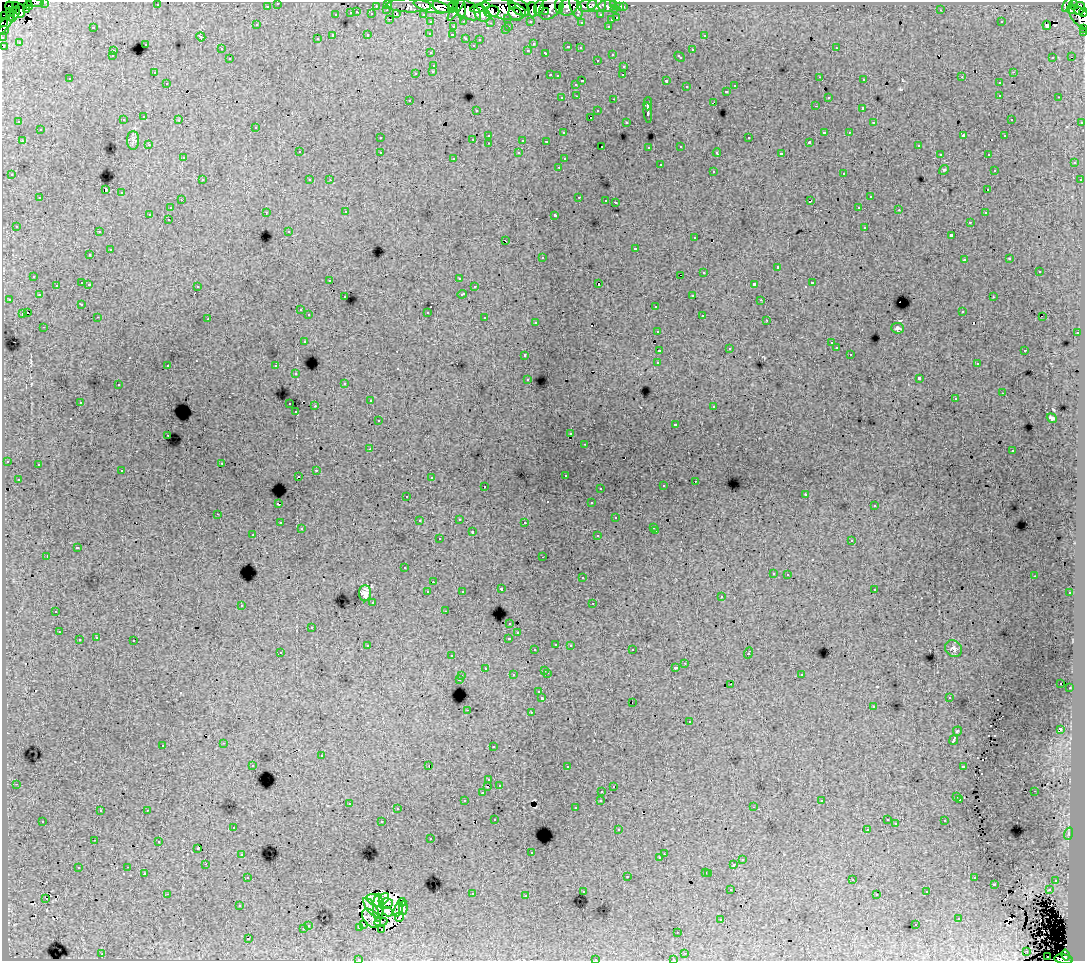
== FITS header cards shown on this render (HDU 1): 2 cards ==
NAXIS1  =                 1083
NAXIS2  =                  959

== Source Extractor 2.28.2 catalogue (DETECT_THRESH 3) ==
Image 1083 x 959 px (HDU 1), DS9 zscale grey, 1 PNG px = 1 image px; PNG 1087 x 963 px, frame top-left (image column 1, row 959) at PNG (2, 2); each listed source drawn as its Kron ellipse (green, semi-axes under 4 px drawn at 4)
Background 197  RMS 1.3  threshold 4.02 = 3 sigma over >= 5 px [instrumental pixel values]
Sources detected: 547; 8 with non-positive FLUX_AUTO (blend fragments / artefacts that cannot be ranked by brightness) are neither listed nor drawn; of the other 539, the 500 brightest by FLUX_AUTO listed and drawn (39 fainter detections omitted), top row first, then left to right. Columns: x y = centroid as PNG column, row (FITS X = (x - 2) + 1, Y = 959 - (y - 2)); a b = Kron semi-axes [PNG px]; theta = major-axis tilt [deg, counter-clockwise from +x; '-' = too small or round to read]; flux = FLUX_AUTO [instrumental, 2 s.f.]
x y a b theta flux
45 2 3 2 - 3700
35 3 9 2 -5 8300
278 3 3 3 - 4000
388 4 3 3 - 6300
614 4 3 2 - 8500
16 5 3 2 - 7900
29 5 4 3 - 5400
157 5 3 2 - 230
443 5 10 7 -8 88000
587 5 9 6 15 18000
597 5 9 7 1 33000
1067 5 7 4 65 89000
1074 5 5 4 - 24000
9 6 4 2 - 3800
267 6 3 3 - 2100
376 6 3 2 - 1100
409 6 22 7 -1 40000
432 6 18 6 -11 140000
559 6 8 3 -88 32000
568 6 10 8 39 74000
607 6 9 6 6 23000
452 7 6 3 63 42000
513 7 3 3 - 24000
519 7 12 7 -36 92000
539 7 9 4 74 51000
551 7 15 9 50 71000
576 7 13 5 -70 26000
620 7 3 3 - 2000
623 7 3 3 - 3300
456 8 15 4 58 63000
461 8 11 4 -89 35000
480 8 10 3 15 52000
1079 8 6 5 - 100000
27 9 3 3 - 1800
504 9 23 10 -13 340000
615 9 3 3 - 9500
1071 9 5 4 - 18000
387 10 3 2 - 430
467 10 15 8 -29 140000
532 10 7 5 -86 72000
941 10 3 2 - 170
10 11 3 2 - 5800
20 11 7 3 -84 26000
492 11 7 6 - 78000
357 12 3 2 - 570
545 12 3 2 - 10000
1084 12 4 3 - 17000
351 13 3 3 - 1400
482 13 9 7 -51 83000
15 14 8 3 64 31000
372 14 3 3 - 1800
397 14 3 2 - 480
423 14 3 2 - 3200
515 14 7 6 - 37000
3 15 2 2 - 2700
10 15 6 3 70 11000
336 15 3 3 - 640
601 15 3 3 - 2800
1080 17 14 7 -46 97000
508 18 3 3 - 1900
617 18 3 3 - 990
390 19 3 2 - 640
611 20 3 3 - 430
464 21 3 2 - 670
530 21 3 3 - 2500
431 22 3 3 - 2800
581 22 3 3 - 190
1001 22 3 3 - 130
2 23 3 2 - 9500
490 23 3 2 - 140
4 25 13 4 45 31000
257 25 3 3 - 280
1047 25 4 3 - 180
509 26 3 2 - 600
608 26 3 2 - 650
93 27 3 3 - 1200
453 27 3 3 - 600
1083 28 3 2 - 2900
505 30 3 3 - 410
3 31 5 3 - 12000
1084 32 3 2 - 2300
430 33 3 3 - 370
368 35 3 3 - 840
452 35 3 2 - 310
704 35 3 3 - 390
333 36 3 3 - 2300
3 37 3 2 - 4000
201 37 4 3 - 99
466 38 3 3 - 810
317 39 3 3 - 350
480 40 3 3 - 340
19 42 3 3 - 150
145 44 3 3 - 730
533 44 3 3 - 200
473 45 3 3 - 270
3 46 3 3 - 1900
568 47 3 3 - 620
580 48 3 3 - 340
836 48 3 2 - 480
221 49 3 3 - 310
528 50 3 3 - 330
692 50 3 3 - 770
113 51 3 3 - 510
431 53 3 3 - 340
546 53 4 3 - 770
612 54 3 3 - 530
112 56 3 3 - 270
680 57 6 3 -43 710
1053 57 3 2 - 260
1071 57 2 2 - 140
230 59 3 3 - 520
597 60 3 3 - 370
434 65 3 3 - 580
624 66 3 3 - 590
433 71 3 3 - 500
1013 72 3 2 - 480
154 73 3 3 - 290
416 73 3 3 - 780
550 75 3 2 - 840
623 75 3 2 - 170
557 76 3 3 - 190
820 77 3 2 - 230
962 77 3 2 - 110
70 79 3 3 - 350
864 80 3 2 - 310
582 81 3 3 - 1100
666 81 3 3 - 1700
167 83 3 2 - 360
999 83 3 3 - 440
576 84 3 3 - 430
735 86 3 3 - 550
687 87 3 3 - 570
726 91 3 3 - 610
1000 95 3 3 - 570
577 96 3 2 - 420
828 97 3 3 - 460
1059 97 3 2 - 290
562 98 3 3 - 390
614 99 3 2 - 840
409 100 3 2 - 340
713 103 4 2 - 750
648 104 6 3 87 4200
815 106 3 2 - 220
863 108 3 3 - 1800
476 110 3 2 - 250
598 111 3 3 - 570
648 112 10 3 -86 4200
144 117 3 3 - 520
591 117 3 2 - 650
1011 119 3 2 - 190
123 120 3 3 - 480
179 120 3 2 - 390
19 122 3 3 - 320
626 122 3 3 - 260
1082 122 3 3 - 1300
873 123 3 3 - 120
256 127 3 3 - 400
40 130 3 3 - 700
824 132 3 3 - 1500
849 132 3 2 - 340
563 133 3 3 - 270
489 135 3 3 - 480
963 136 4 2 - 970
1005 136 3 3 - 300
380 138 3 3 - 330
749 138 3 3 - 660
473 139 3 2 - 440
133 140 9 6 -90 290
523 140 3 3 - 1400
22 141 3 2 - 490
546 141 3 3 - 130
809 142 3 3 - 130
489 143 3 2 - 400
149 145 3 2 - 300
602 146 2 2 - 170
681 146 3 3 - 490
918 146 3 3 - 370
649 147 3 3 - 310
299 152 3 3 - 590
380 152 3 3 - 620
519 153 3 3 - 320
717 153 4 3 - 220
781 154 4 3 - 3400
940 154 3 2 - 260
988 154 3 2 - 420
183 158 3 3 - 450
454 158 3 3 - 300
564 159 3 3 - 270
1074 163 3 3 - 570
660 165 3 3 - 940
559 167 3 2 - 420
944 170 5 4 - 120
994 170 3 3 - 210
713 171 3 3 - 640
844 173 3 3 - 750
12 175 3 3 - 320
202 180 3 2 - 430
310 180 3 3 - 280
330 180 3 2 - 130
1080 180 3 3 - 370
106 190 3 3 - 9700
988 190 3 3 - 390
122 193 3 3 - 830
579 197 3 2 - 760
870 197 3 3 - 660
40 198 3 3 - 610
181 200 3 2 - 280
606 200 3 2 - 230
810 201 4 3 - 1100
615 202 3 3 - 1100
859 207 3 2 - 340
170 208 3 3 - 520
899 210 3 2 - 290
266 212 3 2 - 350
346 212 3 2 - 380
985 213 3 3 - 380
150 214 3 3 - 2000
555 215 4 3 - 2800
168 219 3 2 - 390
970 222 3 2 - 320
16 226 3 3 - 230
865 227 3 3 - 790
289 231 3 3 - 250
99 232 3 2 - 390
951 235 3 3 - 2000
695 238 3 3 - 460
506 241 3 2 - 270
636 248 3 3 - 950
110 250 3 3 - 1200
90 255 3 3 - 340
542 257 3 3 - 150
1010 259 3 3 - 290
964 260 3 3 - 320
777 267 3 3 - 1200
1039 271 3 3 - 930
704 272 3 3 - 860
680 275 3 2 - 5200
34 276 3 3 - 390
459 278 3 3 - 250
330 280 3 2 - 160
82 283 3 3 - 1100
812 283 3 3 - 950
89 284 3 2 - 360
599 284 3 3 - 1400
754 284 4 3 - 2800
56 285 3 2 - 400
197 286 3 3 - 630
474 287 3 3 - 340
462 294 5 3 - 830
39 295 3 3 - 240
693 295 3 2 - 380
345 297 3 3 - 360
993 297 3 2 - 360
9 299 3 2 - 400
761 300 3 2 - 140
82 304 3 3 - 270
656 306 3 3 - 580
300 310 3 3 - 320
962 311 3 3 - 370
427 312 3 3 - 1100
27 313 3 3 - 1100
22 314 3 3 - 1200
309 315 3 3 - 540
702 315 3 3 - 440
98 317 3 2 - 330
1042 317 2 2 - 140
485 318 3 3 - 990
208 319 3 2 - 140
767 320 3 2 - 120
536 322 3 3 - 310
44 327 3 2 - 340
898 328 6 5 - 230
658 331 3 3 - 390
1077 333 3 2 - 600
304 341 3 3 - 550
831 343 3 2 - 220
836 348 3 3 - 310
729 349 4 3 - 110
659 350 4 3 - 1600
1025 350 3 2 - 870
850 354 3 3 - 300
525 355 3 3 - 750
658 363 4 3 - 3000
977 364 3 3 - 260
168 365 3 3 - 560
276 366 3 3 - 590
296 374 3 2 - 310
919 378 4 3 - 4500
528 379 3 3 - 310
345 383 3 3 - 320
118 385 3 3 - 450
1003 393 2 2 - 100
955 399 3 3 - 160
370 401 3 2 - 410
80 402 3 2 - 300
290 404 3 2 - 660
315 406 3 2 - 1000
714 406 3 3 - 470
296 412 3 2 - 220
1052 418 5 3 - 190
378 421 3 3 - 430
675 424 3 3 - 310
571 434 3 3 - 310
168 435 3 2 - 330
585 444 3 2 - 320
370 449 3 2 - 280
1013 451 3 3 - 400
7 461 3 3 - 330
222 463 3 2 - 320
38 465 3 3 - 500
316 470 3 2 - 610
122 471 3 3 - 410
565 475 3 3 - 300
298 476 2 2 - 200
431 478 3 3 - 190
18 479 3 3 - 330
695 481 3 2 - 300
485 486 3 2 - 470
663 486 3 3 - 390
600 488 3 2 - 170
806 494 3 3 - 170
407 496 3 2 - 180
592 503 3 3 - 380
278 504 3 3 - 1900
874 506 3 3 - 280
218 514 3 2 - 350
616 518 3 3 - 620
459 519 3 2 - 620
419 521 3 3 - 210
525 522 3 2 - 290
280 523 3 3 - 420
654 527 3 3 - 300
301 529 3 3 - 290
656 531 3 2 - 540
472 532 3 3 - 910
253 535 3 2 - 250
598 536 3 3 - 600
439 539 3 3 - 440
852 540 3 3 - 620
77 548 4 3 - 1600
47 556 3 2 - 1100
543 557 3 2 - 230
405 568 3 3 - 320
773 573 3 3 - 400
788 574 3 2 - 450
1034 576 3 2 - 100
582 578 3 3 - 570
433 582 3 2 - 380
501 589 3 3 - 440
874 589 3 3 - 390
462 591 3 3 - 370
428 592 3 3 - 750
365 593 8 6 90 500
1070 593 3 3 - 360
721 597 3 3 - 510
373 602 3 3 - 460
593 603 2 2 - 170
241 605 3 3 - 400
56 611 3 2 - 360
445 611 3 2 - 280
510 623 3 3 - 560
312 627 3 3 - 520
59 632 3 2 - 370
518 633 3 3 - 270
96 638 3 3 - 470
509 638 4 3 - 760
79 640 3 3 - 1000
134 641 3 3 - 1200
556 644 3 3 - 500
570 645 3 3 - 580
368 646 4 3 - 720
953 649 9 7 -46 340
535 650 3 3 - 380
632 650 3 2 - 430
280 652 3 2 - 130
748 653 5 3 - 1300
451 656 3 2 - 140
685 663 3 2 - 310
485 668 3 3 - 300
676 668 4 3 - 380
545 670 3 3 - 380
547 673 3 2 - 620
801 674 3 3 - 460
513 675 3 3 - 560
462 676 3 3 - 520
459 679 3 3 - 1200
1061 683 3 3 - 160
731 684 3 2 - 260
1070 688 3 2 - 480
539 692 3 3 - 290
949 697 3 2 - 270
542 698 3 3 - 3000
632 702 2 2 - 150
873 707 3 2 - 300
467 710 2 2 - 410
531 712 3 2 - 670
690 722 3 3 - 570
1060 729 4 3 - 3300
957 731 5 3 - 1600
954 740 5 3 - 5600
224 743 3 2 - 470
163 745 3 3 - 620
493 746 3 2 - 100
321 756 3 3 - 880
253 765 3 2 - 320
429 766 3 2 - 2800
963 766 4 3 - 1200
567 767 3 2 - 300
489 780 3 3 - 280
16 784 3 2 - 380
499 785 3 3 - 310
488 786 3 2 - 490
613 786 3 2 - 120
602 791 3 2 - 510
1034 791 3 2 - 220
482 793 3 3 - 380
957 797 3 3 - 260
960 799 3 3 - 300
601 800 3 3 - 500
465 801 3 3 - 420
822 801 3 3 - 260
349 803 3 2 - 650
754 807 3 2 - 460
575 808 3 3 - 390
397 809 3 3 - 330
147 810 3 2 - 870
100 811 3 3 - 450
495 819 3 3 - 290
887 820 3 3 - 300
43 821 3 3 - 330
945 821 3 3 - 630
382 822 3 3 - 1300
896 824 3 3 - 160
233 827 3 3 - 440
867 829 3 3 - 250
618 830 3 2 - 270
1068 834 6 4 72 140
431 839 3 3 - 260
94 840 3 2 - 130
159 842 3 3 - 260
198 848 3 2 - 150
531 853 3 2 - 150
242 854 3 2 - 390
664 854 2 2 - 320
660 858 3 3 - 330
742 860 3 3 - 480
206 864 2 2 - 300
734 865 3 3 - 1700
128 867 3 2 - 440
78 868 3 3 - 770
706 872 3 3 - 720
144 873 3 3 - 440
709 873 3 3 - 780
627 876 3 3 - 900
248 877 3 2 - 430
974 878 3 3 - 610
853 880 3 2 - 110
1056 880 3 3 - 490
994 884 3 3 - 1100
731 890 3 2 - 280
1049 890 3 3 - 590
583 891 3 3 - 330
927 892 3 3 - 430
167 894 3 2 - 1400
472 894 3 3 - 700
877 894 3 3 - 270
526 896 3 2 - 200
46 899 3 2 - 150
384 899 6 3 56 290
375 900 9 5 -24 540
402 902 4 3 - 140
386 904 7 5 12 230
240 906 3 3 - 210
371 907 11 5 -53 330
378 908 14 5 90 480
403 908 7 3 84 110
398 909 8 3 71 390
388 912 5 3 - 170
399 917 5 2 - 140
371 918 11 7 -45 400
721 919 3 3 - 130
959 919 3 3 - 850
381 922 6 2 6 160
308 925 3 3 - 620
364 925 3 2 - 350
916 925 3 3 - 420
359 927 3 3 - 110
303 929 3 3 - 820
381 930 3 2 - 100
678 932 2 2 - 140
248 939 3 3 - 1800
1027 951 3 2 - 97
685 953 3 2 - 270
102 954 3 2 - 740
1066 955 5 3 - 74000
1048 956 2 2 - 410
359 959 3 2 - 170
595 959 3 2 - 650
673 959 3 2 - 320
1063 959 9 4 -8 140000
At the frame edge (FLAGS 8, measured only in part): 15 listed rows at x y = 45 2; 35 3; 278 3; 1084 12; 3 15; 1080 17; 2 23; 1083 28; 1084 32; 3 37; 3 46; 359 959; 595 959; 673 959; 1063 959
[39 fainter detections neither listed nor drawn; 8 non-positive-flux detections neither listed nor drawn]